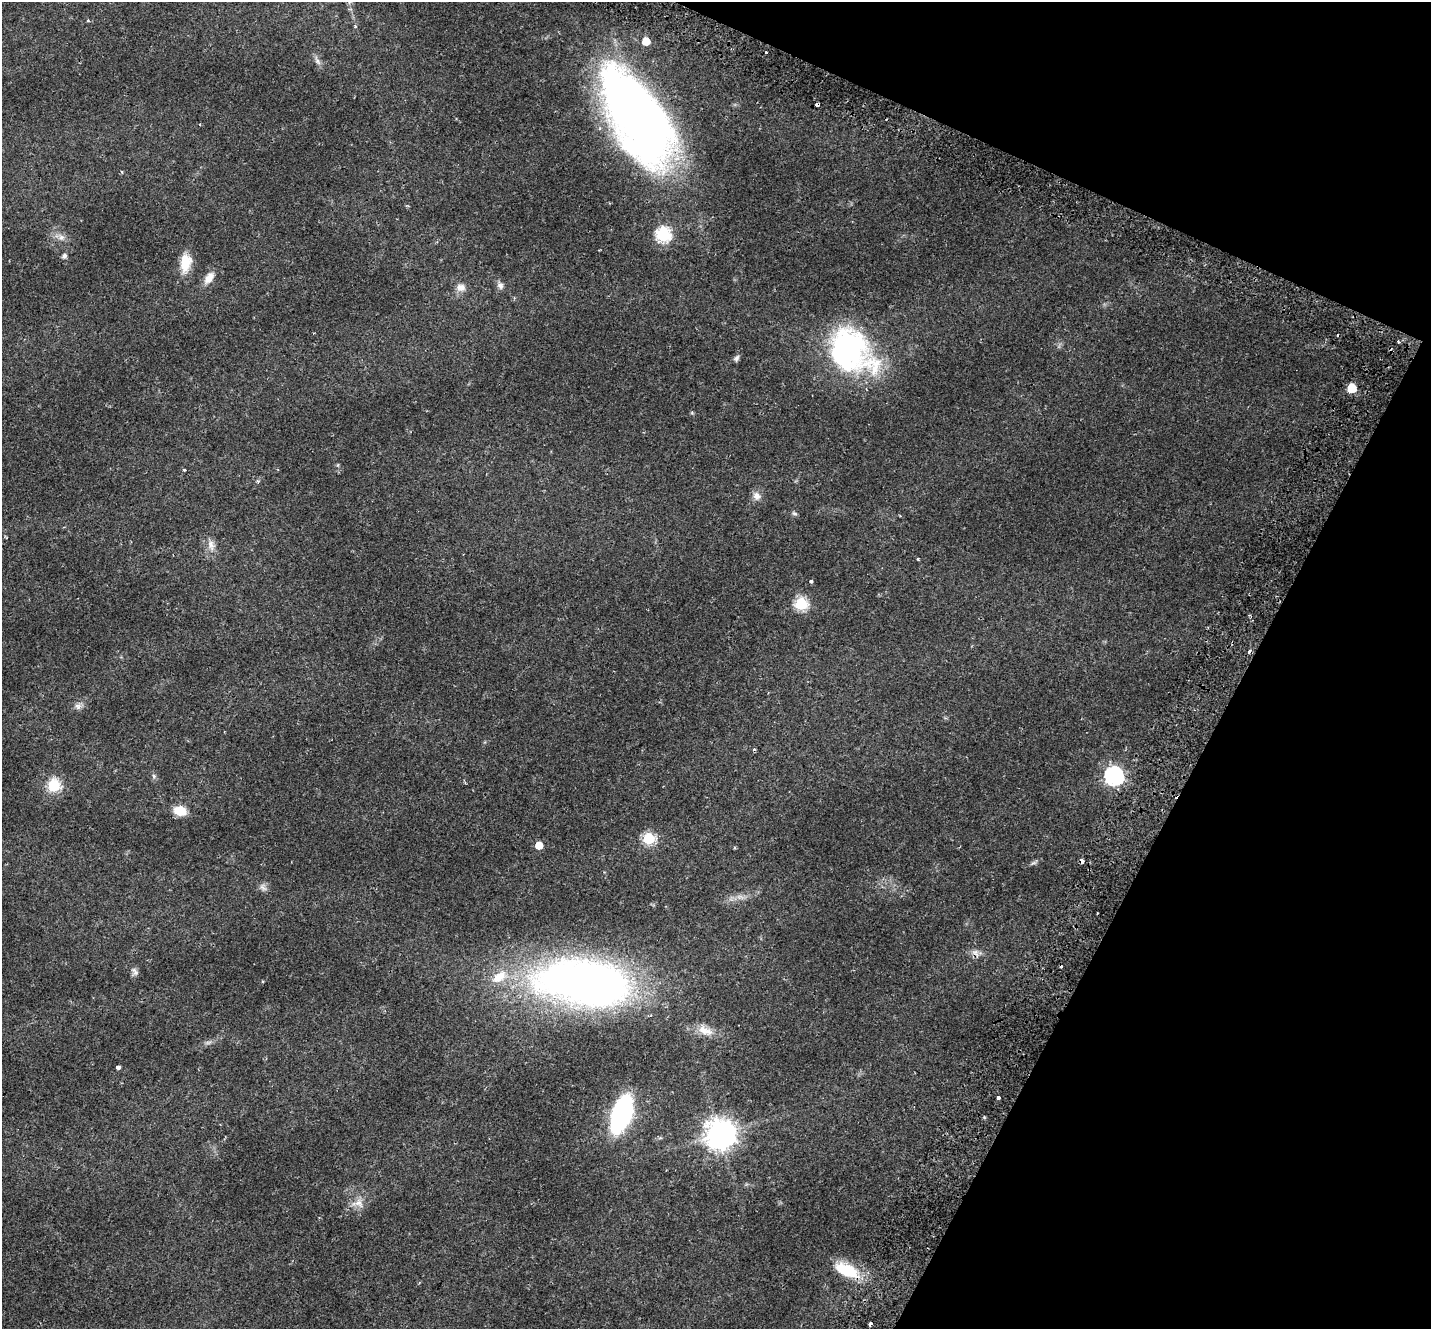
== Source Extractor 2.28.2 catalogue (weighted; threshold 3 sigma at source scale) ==
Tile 8 of 4 x 4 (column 4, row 2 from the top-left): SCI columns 4357-5785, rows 2948-4274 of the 5863 x 5958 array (HDU 1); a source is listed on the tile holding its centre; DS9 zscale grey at full resolution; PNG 1433 x 1331 px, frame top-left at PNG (2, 2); no overlay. Shown black and unused: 21% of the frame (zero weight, under 2 of 3 exposures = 5% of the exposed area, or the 3 px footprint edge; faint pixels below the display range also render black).
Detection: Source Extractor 2.28.2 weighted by HDU 2 'WHT'; one run over the whole footprint, this tile lists its part. Background 0.0194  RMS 0.0032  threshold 0.0146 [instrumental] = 3 sigma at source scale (4.5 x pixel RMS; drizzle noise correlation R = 1.50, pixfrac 1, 0.0396/0.0396 arcsec/px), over >= 5 px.
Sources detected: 53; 4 cosmic-ray / hot-pixel residue — not listed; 1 inside a brighter listed object's ellipse — not listed separately; the other 48 listed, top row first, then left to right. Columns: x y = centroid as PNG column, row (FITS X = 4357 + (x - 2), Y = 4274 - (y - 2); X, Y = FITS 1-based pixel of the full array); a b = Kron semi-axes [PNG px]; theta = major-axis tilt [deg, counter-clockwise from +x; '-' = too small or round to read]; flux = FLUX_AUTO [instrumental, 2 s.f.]
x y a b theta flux
88 20 4 4 - 0.34
355 26 5 3 - 0.25
646 41 6 6 - 5.3
766 53 3 3 - 1
317 61 14 5 -59 1.2
817 105 4 3 - 2.6
637 118 102 45 -59 240
122 172 4 4 - 0.35
663 235 7 7 - 52
61 237 9 8 - 1.4
64 256 5 4 - 1.1
185 263 22 12 84 6.4
209 278 18 9 56 3
500 285 10 8 -59 1.2
461 287 13 10 -5 2.1
1398 342 4 3 - 0.48
851 350 59 44 -46 61
736 358 8 6 55 0.77
1352 388 6 6 - 12
184 469 3 3 - 0.59
756 496 11 10 - 1.9
794 513 8 5 -29 0.58
211 545 16 8 -77 2.3
918 559 3 3 - 0.41
811 582 4 4 - 0.46
801 604 6 6 - 35
78 706 9 9 - 1.3
154 776 7 6 - 0.69
1114 776 8 7 - 110
54 785 6 6 - 35
180 811 10 8 -12 6.8
649 838 6 6 - 30
539 845 5 5 - 4.4
1082 861 4 3 - 2.5
1034 863 11 4 28 0.75
263 888 13 5 -35 1
975 953 12 7 -43 1.6
135 972 12 8 -61 1.1
585 983 108 49 -7 170
706 1031 24 11 -16 4.2
208 1042 9 4 9 0.75
118 1067 4 3 - 1.8
998 1098 4 3 - 2.3
621 1114 24 11 70 73
719 1134 9 9 - 440
359 1203 15 12 -33 3
847 1270 31 15 -25 12
870 1324 4 3 - 3.2
Overlapping masked pixels (flux is a lower limit): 3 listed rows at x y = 817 105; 1082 861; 975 953